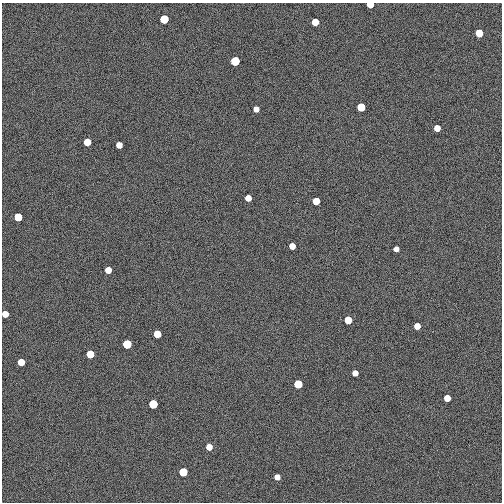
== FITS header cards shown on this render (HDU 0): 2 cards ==
NAXIS1  =                  500
NAXIS2  =                  500

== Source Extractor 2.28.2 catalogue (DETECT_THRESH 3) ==
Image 500 x 500 px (HDU 0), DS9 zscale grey, 1 PNG px = 1 image px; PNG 504 x 504 px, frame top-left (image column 1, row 500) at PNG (2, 3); no overlay
Background 0.00333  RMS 0.079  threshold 0.236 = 3 sigma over >= 5 px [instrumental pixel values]
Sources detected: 30; all 30 listed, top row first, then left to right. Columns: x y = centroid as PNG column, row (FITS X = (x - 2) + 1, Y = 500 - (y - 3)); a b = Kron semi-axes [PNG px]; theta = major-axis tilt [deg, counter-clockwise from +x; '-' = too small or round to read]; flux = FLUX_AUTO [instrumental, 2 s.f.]
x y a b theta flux
370 4 5 4 - 190
164 19 5 5 - 700
315 22 5 5 - 210
479 33 5 5 - 270
235 61 5 5 - 1000
361 107 5 5 - 500
256 109 5 4 - 58
437 128 5 5 - 110
87 142 5 5 - 230
119 145 5 5 - 84
248 198 5 5 - 97
316 201 5 5 - 250
18 217 5 5 - 400
292 246 5 5 - 110
396 249 5 4 - 43
108 270 5 5 - 120
5 314 5 5 - 120
348 320 5 5 - 300
417 326 5 5 - 94
157 334 5 5 - 230
127 344 5 5 - 900
90 354 5 5 - 300
21 362 5 5 - 200
355 373 5 5 - 66
298 384 5 5 - 600
447 398 5 5 - 120
153 404 5 5 - 800
209 447 5 5 - 100
183 472 5 5 - 550
277 477 5 5 - 57
At the frame edge (FLAGS 8, measured only in part): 2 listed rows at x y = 370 4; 5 314